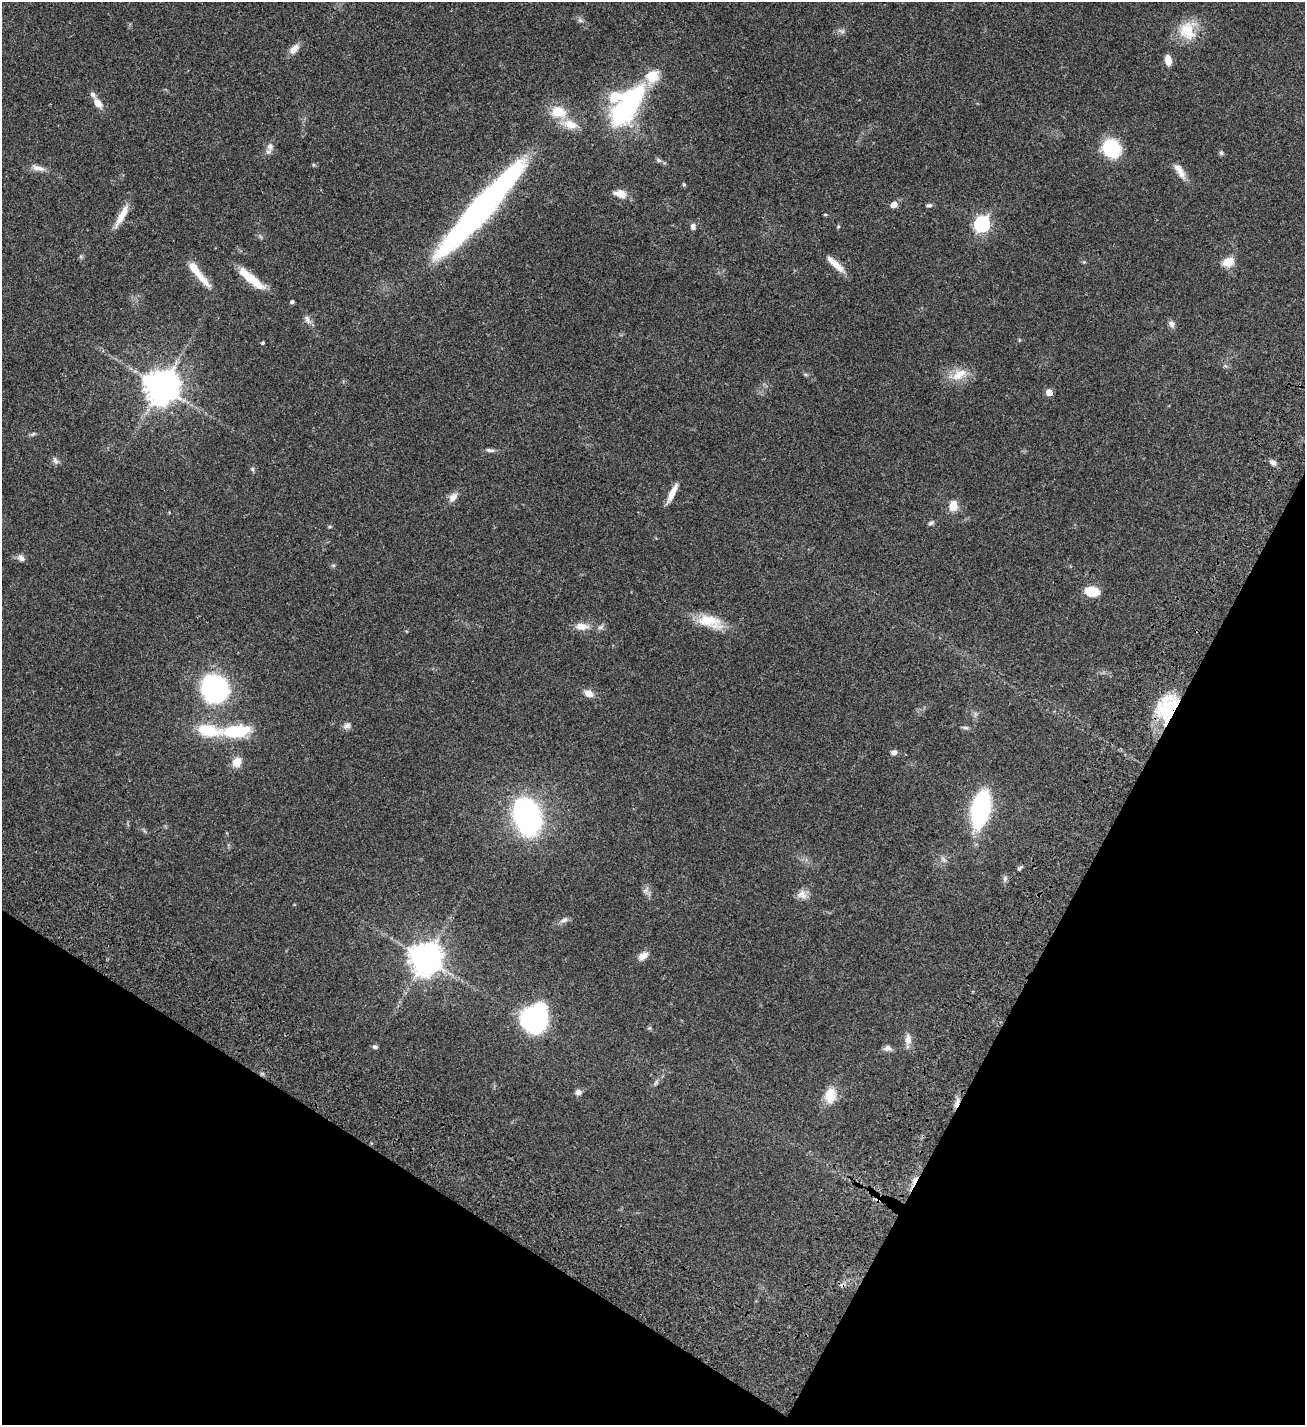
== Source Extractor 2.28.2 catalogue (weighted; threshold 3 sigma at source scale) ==
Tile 15 of 4 x 4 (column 3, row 4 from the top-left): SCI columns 2988-4290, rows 208-1630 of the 6104 x 6102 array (HDU 1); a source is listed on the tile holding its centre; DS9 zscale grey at full resolution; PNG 1307 x 1427 px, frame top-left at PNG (2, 2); no overlay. Shown black and unused: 25% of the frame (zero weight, under 3 of 4 exposures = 13% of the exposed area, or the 3 px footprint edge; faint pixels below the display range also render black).
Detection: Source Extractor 2.28.2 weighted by HDU 2 'WHT'; one run over the whole footprint, this tile lists its part. Background 0.0821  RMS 0.0062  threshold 0.0277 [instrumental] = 3 sigma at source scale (4.5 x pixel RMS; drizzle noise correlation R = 1.50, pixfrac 1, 0.05/0.05 arcsec/px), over >= 5 px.
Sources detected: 83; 2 cosmic-ray / hot-pixel residue — not listed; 6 inside a brighter listed object's ellipse — not listed separately; the other 75 listed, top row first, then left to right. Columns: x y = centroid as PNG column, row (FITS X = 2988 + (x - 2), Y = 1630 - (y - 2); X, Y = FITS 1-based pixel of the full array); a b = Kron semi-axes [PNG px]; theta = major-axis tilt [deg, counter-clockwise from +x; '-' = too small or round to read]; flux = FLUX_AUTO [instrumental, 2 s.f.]
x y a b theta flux
580 20 6 6 - 1.3
1187 30 25 22 -88 16
842 31 7 6 - 1.4
294 49 13 8 50 4.5
1168 60 10 6 -78 5.3
97 103 14 8 -46 5
628 105 49 21 55 87
558 112 21 15 -12 12
270 147 11 9 -79 2.9
1111 148 16 15 - 30
1221 153 7 5 -87 1
658 160 7 5 -18 1.3
38 168 18 6 -14 3.8
1181 172 18 9 -58 5.2
684 184 5 4 - 0.73
620 194 13 8 -14 6.4
894 204 7 6 - 3.6
929 205 8 5 5 1.2
480 210 118 18 48 220
122 215 32 7 61 8
982 224 7 6 - 140
693 226 7 6 - 2
1228 262 14 10 13 6.9
835 264 26 7 -43 7
195 269 32 8 -54 9.1
252 279 35 8 -39 15
292 302 4 3 - 1.3
307 320 13 6 -63 2.5
1171 324 9 7 -56 2.1
1019 340 5 3 - 0.53
262 343 4 3 - 0.86
959 374 23 12 34 9.2
162 387 10 9 - 1300
1049 392 5 5 - 7.7
33 434 7 4 37 0.93
490 450 12 5 -9 1.8
55 461 10 6 -53 1.8
1273 462 9 6 -30 2.2
253 469 6 4 -89 0.91
672 493 22 6 64 6.3
453 497 14 8 49 3.9
953 506 14 10 85 5.8
931 523 8 5 24 1.2
330 527 6 3 8 0.69
21 558 10 7 -43 2.3
1092 591 14 9 -10 12
710 621 34 15 -16 15
582 626 16 9 -3 6
601 627 10 5 26 1.6
215 689 21 20 - 110
589 693 9 7 -27 4.9
1167 708 35 23 70 29
347 726 11 7 28 2.3
966 728 8 5 -6 1.2
237 731 33 13 4 27
894 752 6 6 - 2.3
237 762 12 10 66 5.7
980 809 34 16 79 68
527 816 24 17 -73 160
1020 868 9 4 36 1.1
1005 878 8 6 74 1.5
645 890 8 5 45 1.5
802 894 14 12 -17 4.1
564 920 12 6 27 2.2
643 956 12 8 27 4.4
425 959 9 9 - 1100
534 1018 24 21 66 88
649 1028 6 5 - 0.8
908 1040 14 8 89 4
375 1047 6 5 - 1.3
888 1048 10 8 7 2.4
656 1082 10 4 57 1.4
578 1092 7 7 - 2.2
830 1095 17 12 81 11
957 1103 14 5 69 3.2
Overlapping masked pixels (flux is a lower limit): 2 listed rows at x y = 1167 708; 957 1103